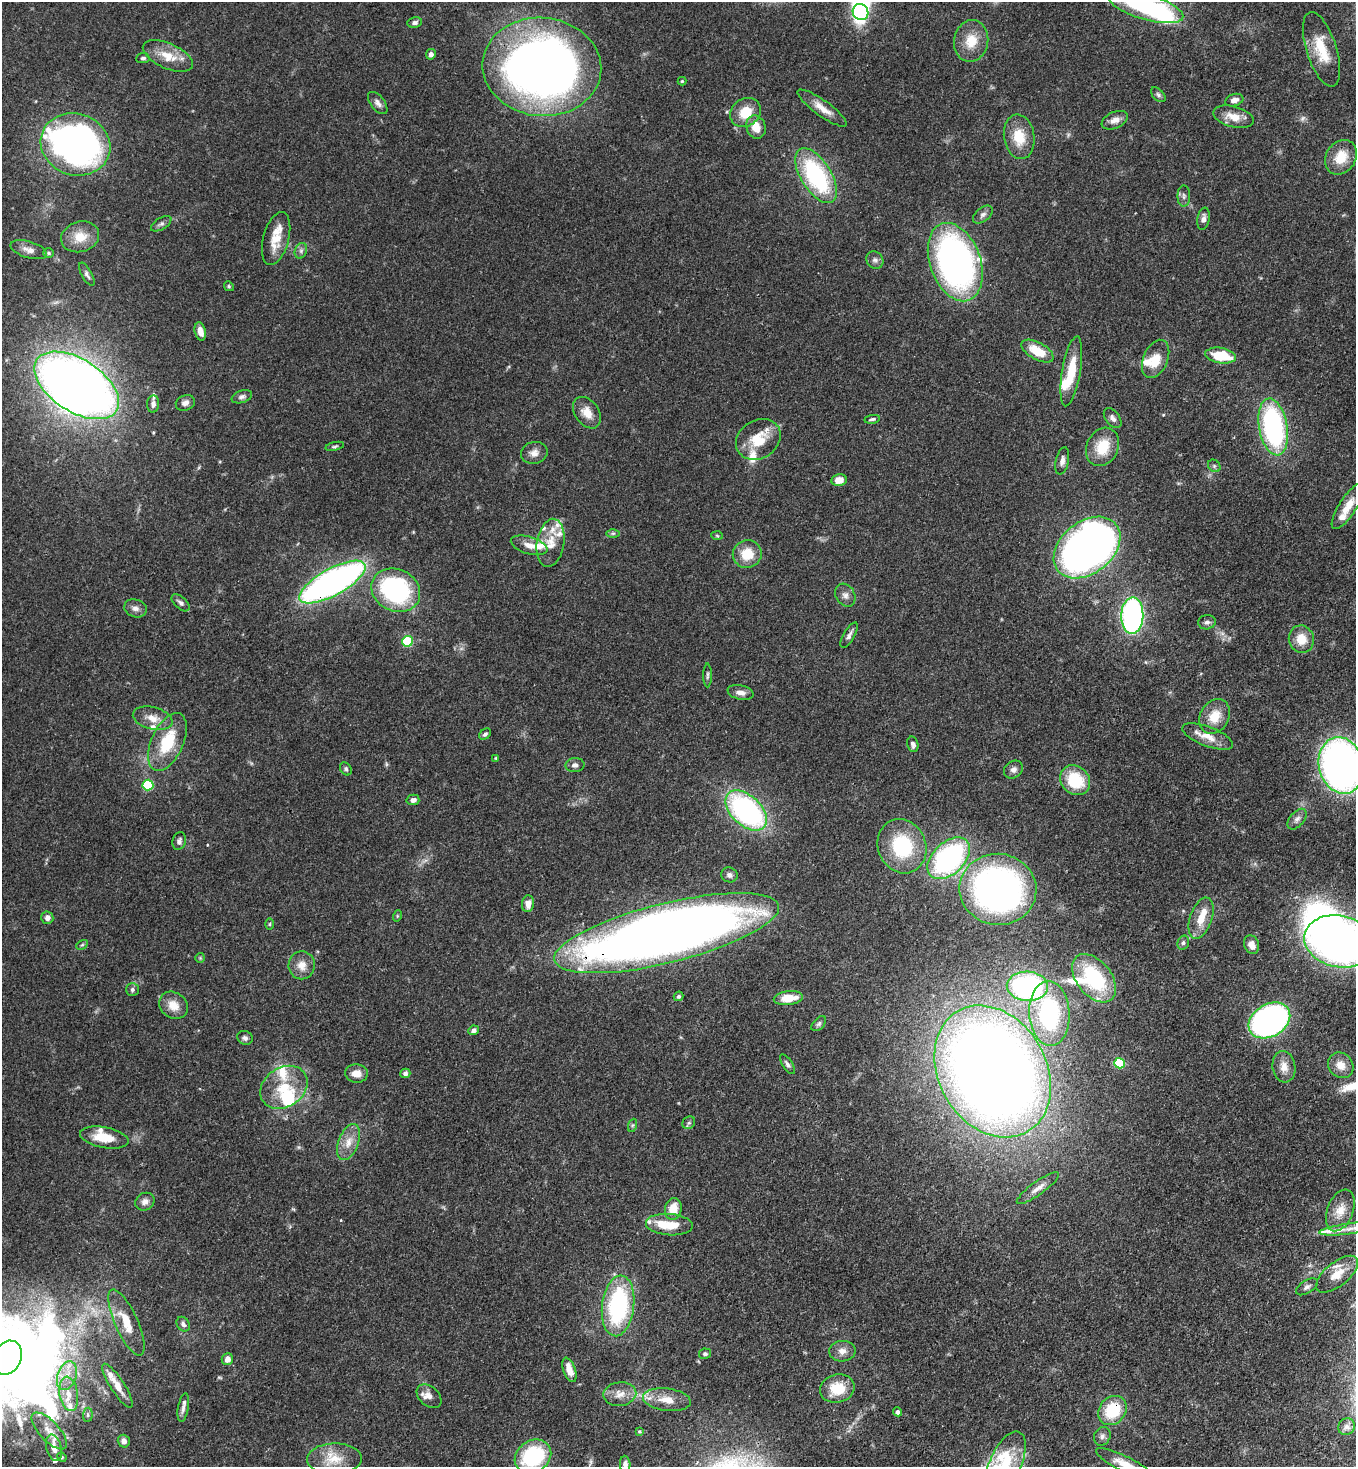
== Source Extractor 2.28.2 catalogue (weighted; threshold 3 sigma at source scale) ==
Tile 6 of 4 x 4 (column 2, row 2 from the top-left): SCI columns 1579-2932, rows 2990-4454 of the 6002 x 5980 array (HDU 1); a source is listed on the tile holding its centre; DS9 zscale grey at full resolution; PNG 1358 x 1469 px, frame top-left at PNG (2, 2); each listed source drawn as its Kron ellipse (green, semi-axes under 4 px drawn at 4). Shown black and unused: <1% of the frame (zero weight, under 3 of 4 exposures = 7% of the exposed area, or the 3 px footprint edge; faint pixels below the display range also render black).
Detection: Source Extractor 2.28.2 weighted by HDU 2 'WHT'; one run over the whole footprint, this tile lists its part. Background 0.107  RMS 0.0041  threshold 0.0184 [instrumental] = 3 sigma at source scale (4.5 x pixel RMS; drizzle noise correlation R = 1.50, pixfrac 1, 0.05/0.05 arcsec/px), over >= 5 px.
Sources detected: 206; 2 too faint to see at this stretch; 8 inside a brighter object's white glare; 1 long thin detection or spike segment (spike, bleed or trail) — neither listed nor drawn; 26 inside a brighter listed object's ellipse — not listed separately; the other 169 listed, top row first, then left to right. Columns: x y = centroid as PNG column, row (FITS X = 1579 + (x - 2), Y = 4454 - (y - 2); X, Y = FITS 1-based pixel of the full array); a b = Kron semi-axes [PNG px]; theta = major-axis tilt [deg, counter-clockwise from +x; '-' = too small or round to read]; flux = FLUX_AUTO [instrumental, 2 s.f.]
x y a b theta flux
1146 7 39 13 -16 59
860 12 8 7 - 11
415 22 7 5 9 1.1
971 41 21 17 79 8.8
1321 49 39 15 -72 14
431 54 5 5 - 1.4
168 56 27 12 -24 8.8
143 58 7 5 6 0.96
542 67 59 49 -5 330
682 81 4 4 - 0.46
1158 95 9 5 -46 1
1234 100 9 6 17 2.2
378 103 13 7 -52 1.9
822 108 30 8 -36 5.2
745 113 16 13 38 9.3
1233 117 21 10 -15 5.9
1115 120 14 8 23 3.2
756 127 12 9 -73 5.7
1019 137 22 15 -82 10
75 144 35 30 -18 210
1341 157 18 15 56 9.1
816 176 31 15 -58 51
1184 196 10 6 -90 1.4
983 215 11 6 39 1.5
1203 219 11 6 80 2.1
161 224 11 5 30 1.3
80 237 19 15 15 7.5
276 239 27 13 75 8.8
29 250 19 8 -17 2.8
301 251 8 6 70 1.2
49 253 5 5 - 0.62
875 260 9 8 - 1.5
955 262 40 25 -70 150
87 274 13 5 -61 1.3
229 286 5 4 - 0.55
200 331 9 5 -77 3.6
1037 351 18 8 -29 9.8
1221 356 15 7 -9 16
1156 359 20 12 67 7.6
1071 371 35 9 80 11
77 385 47 26 -33 440
242 397 10 6 19 1.4
185 403 10 7 21 2.1
153 404 8 6 85 1.8
587 413 17 12 -54 5.4
1113 418 11 7 -53 1.7
872 419 8 4 9 0.85
1273 427 29 14 -80 76
758 439 23 19 32 13
335 446 9 4 12 0.72
1103 447 20 15 63 11
534 453 13 11 12 2.9
1062 461 14 6 78 2
1214 466 7 5 -46 0.82
839 480 8 6 10 4.5
1348 506 26 8 57 6
613 533 6 4 1 0.82
717 536 6 4 -3 0.48
551 543 24 13 81 7.7
529 545 19 8 -17 4.2
1087 548 37 26 39 320
747 554 14 14 - 9.4
332 582 37 13 29 170
396 590 25 21 -26 69
845 595 12 9 -60 2.3
181 603 11 6 -42 1.4
135 608 11 9 -16 2.2
1132 616 18 11 88 95
1207 622 9 7 11 1.4
849 635 14 5 60 1.7
1301 639 14 12 -74 6.5
408 641 5 5 - 28
707 675 12 3 90 0.88
741 692 13 7 -12 2.6
1215 716 18 14 59 8.1
153 718 20 11 -14 5.2
485 734 6 5 - 1
1208 736 27 9 -20 5.7
167 742 31 16 65 19
913 744 8 5 -76 1.4
496 758 4 4 - 0.46
575 765 9 7 4 1.6
1341 765 28 22 -76 210
346 769 7 5 -56 0.83
1013 769 10 8 37 1.9
1075 780 16 14 -44 18
148 785 5 5 - 33
413 800 6 5 - 1.7
746 810 25 15 -43 92
1297 819 12 7 50 1.9
179 841 9 6 74 1.4
902 846 28 24 -69 29
949 858 25 16 44 81
729 875 8 7 - 1.4
998 889 38 35 -7 150
528 904 8 6 85 3.2
397 916 6 3 72 0.42
47 918 6 6 - 1.9
1201 918 21 11 71 7.2
270 924 6 3 89 0.45
667 933 116 30 14 620
1339 941 35 26 -12 240
1183 943 7 5 74 0.97
82 945 6 4 29 0.61
1252 945 9 7 -71 2.8
200 958 5 5 - 0.54
302 965 14 13 - 4.7
1094 978 28 17 -51 32
1027 986 20 14 -3 81
132 989 6 6 - 1
678 996 5 4 - 0.96
788 998 14 7 7 7.9
173 1005 15 12 -36 5.6
1049 1013 33 20 -86 45
1269 1020 22 16 31 150
819 1024 9 5 45 1
473 1030 5 4 - 1.6
245 1038 8 6 -22 1.3
1120 1063 5 5 - 27
787 1064 11 5 -56 1.2
1341 1065 14 12 -48 4.8
1284 1067 16 11 -82 4.3
993 1071 70 53 -60 770
356 1073 11 9 -3 4.1
405 1073 5 4 - 1.1
284 1087 25 19 34 14
689 1123 7 6 - 0.87
633 1125 7 4 70 0.78
104 1138 25 10 -10 9.8
349 1142 19 10 69 5.3
1038 1188 25 6 36 3.3
145 1202 10 8 32 2.1
673 1209 11 8 79 7.4
1340 1210 22 13 68 5.8
669 1225 23 10 -4 8.4
1352 1228 34 5 8 4.6
1337 1274 25 12 39 7.1
1307 1287 12 6 32 1.4
618 1306 30 16 83 55
126 1323 36 11 -66 9.9
183 1324 8 6 -57 1.5
842 1351 13 10 3 3.2
705 1354 6 5 - 0.93
7 1358 18 14 63 460
227 1359 6 5 - 2.7
569 1370 13 6 -70 5.5
67 1376 15 9 71 5.5
117 1386 26 7 -57 5.8
837 1388 17 14 16 12
69 1394 17 9 -81 5.5
620 1394 16 12 8 4.4
429 1396 14 9 -43 3.2
667 1400 24 11 -8 6.6
183 1408 14 5 80 1.8
1112 1410 16 13 48 18
898 1412 4 4 - 1.6
88 1415 7 5 84 0.93
1347 1427 9 8 - 1.5
49 1431 23 10 -47 5.6
639 1431 4 3 - 0.42
1102 1436 10 8 61 1.6
124 1441 6 6 - 2.1
54 1448 13 7 -75 3.7
533 1456 19 15 34 35
62 1457 5 4 - 0.49
334 1459 27 15 1 9.6
1006 1463 34 15 66 17
625 1464 8 5 -87 1.6
1126 1465 33 7 -26 7.3
Overlapping masked pixels (flux is a lower limit): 4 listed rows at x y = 542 67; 332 582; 667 933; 1112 1410
Isophote crosses this tile's border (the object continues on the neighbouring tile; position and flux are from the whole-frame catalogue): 9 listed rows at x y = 1146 7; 1341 765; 1339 941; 1352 1228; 7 1358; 533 1456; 1006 1463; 625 1464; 1126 1465